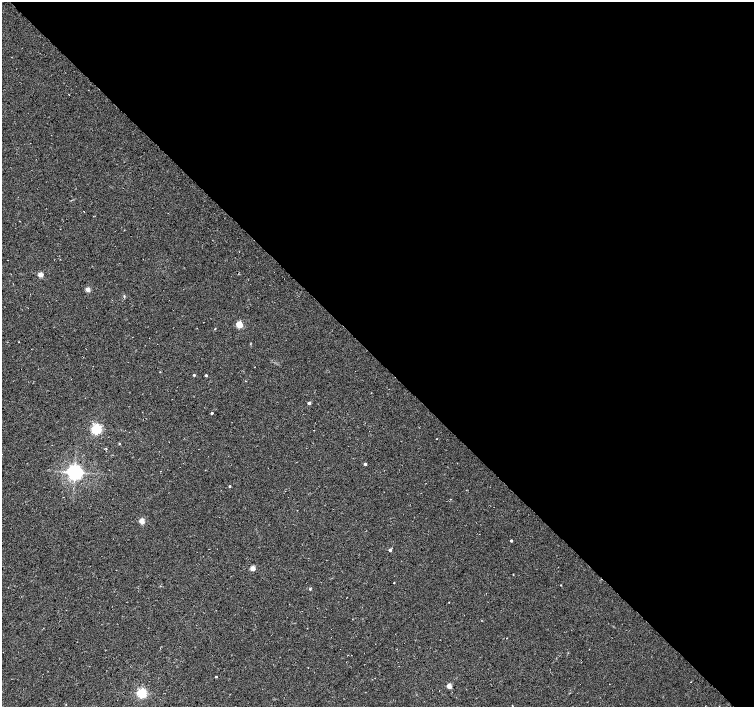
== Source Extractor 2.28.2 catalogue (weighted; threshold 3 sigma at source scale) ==
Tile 8 of 4 x 4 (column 4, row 2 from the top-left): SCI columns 4515-6018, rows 2971-4379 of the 6024 x 6004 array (HDU 1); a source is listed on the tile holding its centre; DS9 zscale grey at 2 x 2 block average (1 PNG px = mean of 2 x 2 image px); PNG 756 x 709 px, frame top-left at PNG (2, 2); no overlay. Shown black and unused: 51% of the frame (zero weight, under 3 of 4 exposures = <1% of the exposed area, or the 3 px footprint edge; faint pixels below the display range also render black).
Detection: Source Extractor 2.28.2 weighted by HDU 2 'WHT'; one run over the whole footprint, this tile lists its part. Background 0.0373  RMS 0.0091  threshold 0.0409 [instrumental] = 3 sigma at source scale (4.5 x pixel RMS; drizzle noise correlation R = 1.50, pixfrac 1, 0.0396/0.0396 arcsec/px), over >= 5 px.
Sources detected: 26; all 26 listed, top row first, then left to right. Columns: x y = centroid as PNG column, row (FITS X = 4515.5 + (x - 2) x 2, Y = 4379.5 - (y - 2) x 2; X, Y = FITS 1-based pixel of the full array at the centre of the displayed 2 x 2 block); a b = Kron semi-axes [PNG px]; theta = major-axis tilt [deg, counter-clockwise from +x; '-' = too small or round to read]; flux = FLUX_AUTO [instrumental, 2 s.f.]
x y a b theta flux
40 275 3 2 - 35
87 289 2 2 - 25
239 324 3 3 - 73
215 329 2 2 - 1.3
160 372 2 2 - 0.83
194 375 3 2 - 3.2
206 375 2 2 - 4.5
309 403 2 2 - 8
212 413 2 2 - 3.1
96 429 3 3 - 310
436 439 2 2 - 0.75
119 444 2 2 - 2
365 464 2 2 - 6
75 472 4 4 - 980
230 486 2 2 - 2.4
142 521 3 2 - 38
511 541 2 2 - 4.1
390 550 2 2 - 7.6
253 568 3 2 - 30
394 583 3 2 - 1.1
561 585 2 2 - 1.1
310 589 3 3 - 1.9
449 602 2 2 - 0.73
216 677 2 2 - 2.6
449 686 3 2 - 31
141 693 3 3 - 270
Diffuse or blended objects may show on this block-average render without a row.